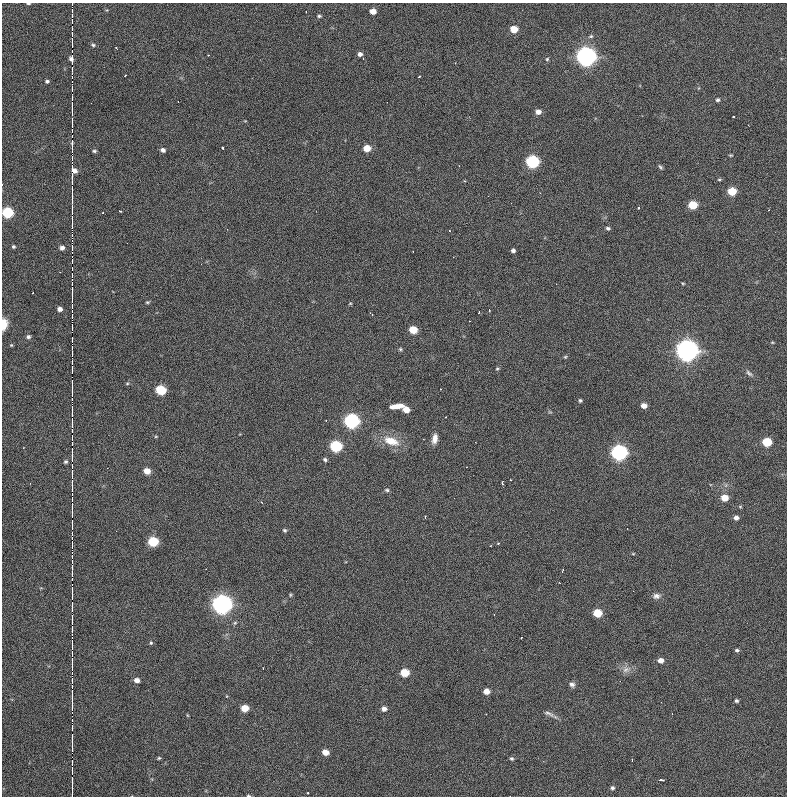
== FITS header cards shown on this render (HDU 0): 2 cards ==
NAXIS1  =                  785 / length of data axis 1
NAXIS2  =                  794 / length of data axis 2

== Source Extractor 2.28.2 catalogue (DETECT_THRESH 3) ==
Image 785 x 794 px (HDU 0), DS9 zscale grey, 1 PNG px = 1 image px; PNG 789 x 798 px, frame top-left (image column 1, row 794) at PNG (2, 3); no overlay
Background 1390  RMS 31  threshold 92.5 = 3 sigma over >= 5 px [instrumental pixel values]
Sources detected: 224; all 224 listed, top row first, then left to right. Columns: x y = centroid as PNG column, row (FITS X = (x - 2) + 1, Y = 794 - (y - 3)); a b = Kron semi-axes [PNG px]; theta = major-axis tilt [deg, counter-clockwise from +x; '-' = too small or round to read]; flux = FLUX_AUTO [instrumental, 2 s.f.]
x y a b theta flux
28 3 5 2 - 2.5e+03
72 3 4 2 - 1.2e+05
72 10 6 2 -90 2.5e+05
373 11 5 5 - 1.7e+04
306 12 3 2 - 2.3e+03
319 16 5 4 - 3.3e+03
72 19 10 2 90 1.9e+05
514 29 5 5 - 4.1e+04
72 31 8 2 -90 3.1e+05
591 36 6 5 - 3.1e+03
72 40 4 2 - 1.7e+05
93 45 5 4 - 3.4e+03
72 46 10 2 90 3.1e+05
116 48 3 2 - 1.8e+03
360 54 4 4 - 7.5e+03
72 55 2 2 - 6.4e+04
208 55 2 2 - 7.5e+03
586 57 8 7 - 1.5e+06
547 59 5 5 - 2.8e+03
72 62 7 3 -89 2.0e+05
72 70 3 2 - 7.4e+04
72 76 7 2 -90 1.8e+05
125 76 2 2 - 1.6e+03
419 77 3 2 - 2.9e+03
47 81 5 4 - 3.7e+03
72 83 4 2 - 1.3e+05
72 88 4 2 - 3.3e+04
72 100 5 2 - 8.5e+04
718 100 5 5 - 3.6e+03
178 102 2 2 - 1.1e+03
72 110 12 2 -90 4.1e+05
538 112 6 5 - 1.2e+04
733 117 3 2 - 2.5e+03
72 121 7 2 -90 2.9e+05
72 130 4 2 - 7.8e+04
72 136 4 2 - 4.6e+04
72 145 6 2 90 1.7e+05
223 148 3 2 - 3.4e+03
367 148 5 5 - 3.4e+04
163 150 6 5 - 6.5e+03
72 151 12 3 -90 2.1e+05
94 151 5 4 - 3.0e+03
731 155 6 3 1 2.0e+03
72 159 9 2 90 4.0e+05
532 162 6 6 - 3.7e+05
72 167 6 3 -88 2.2e+05
660 167 6 4 -47 3.4e+03
72 173 5 3 - 1.9e+05
72 178 4 2 - 7.3e+04
719 180 5 3 - 2.3e+03
464 181 3 3 - 1.9e+03
72 183 4 2 - 1.4e+05
732 191 6 5 - 6.6e+04
72 193 15 2 -90 3.7e+05
540 193 2 2 - 1.0e+03
693 205 6 5 - 7.5e+04
638 208 3 3 - 1.2e+04
768 210 3 2 - 1.2e+03
120 211 3 2 - 1.7e+03
7 212 6 6 - 1.8e+05
72 212 5 2 - 2.2e+05
103 213 2 2 - 1.8e+03
72 217 4 2 - 8.7e+04
72 225 7 2 90 1.5e+05
608 228 5 4 - 4.1e+03
449 231 3 2 - 6.4e+03
72 232 8 2 90 1.9e+05
72 243 8 2 90 1.9e+05
13 247 5 4 - 2.9e+03
62 248 5 5 - 7.3e+03
72 250 7 2 90 1.4e+05
513 250 4 4 - 5.5e+03
453 257 2 2 - 1.4e+03
72 260 9 2 90 2.9e+05
201 264 2 2 - 2.4e+03
72 269 3 2 - 3.2e+04
72 273 3 2 - 9.3e+04
683 283 5 3 - 2.0e+03
556 284 3 2 - 1.9e+03
72 285 8 2 -90 3.3e+05
72 292 6 2 90 1.3e+05
33 293 3 2 - 7.1e+03
72 300 6 2 90 4.9e+04
147 302 5 3 - 2.4e+03
350 303 5 3 - 1.8e+03
72 305 3 2 - 1.1e+05
60 309 5 4 - 9.3e+03
489 310 3 3 - 1.9e+03
72 311 4 3 - 2.1e+05
479 312 3 2 - 1.7e+03
72 316 8 2 -90 2.6e+05
470 321 3 2 - 2.4e+03
4 324 11 6 84 2.6e+04
72 327 10 2 -90 1.8e+05
413 330 6 5 - 5.3e+04
28 337 5 4 - 4.8e+03
72 337 5 2 - 8.2e+04
772 342 5 3 - 1.7e+03
11 345 4 4 - 1.9e+03
72 346 6 2 90 1.9e+05
400 349 5 5 - 2.8e+03
687 351 8 8 - 2.1e+06
72 353 4 2 - 1.4e+05
565 357 5 4 - 2.3e+03
72 362 7 2 -90 2.1e+05
497 369 5 4 - 2.6e+03
72 371 7 2 90 2.1e+05
749 373 11 5 -45 5.8e+03
72 380 5 2 - 8.0e+04
127 383 5 3 - 2.0e+03
72 388 6 2 90 2.4e+05
441 389 3 2 - 4.7e+03
161 390 6 5 - 1.3e+05
72 395 4 3 - 1.6e+05
72 400 3 2 - 7.1e+04
580 400 4 4 - 3.3e+03
396 406 15 5 8 2.4e+04
644 406 5 4 - 1.4e+04
72 407 4 2 - 1.3e+05
406 410 6 5 - 2.7e+04
72 412 4 2 - 8.0e+04
445 417 3 2 - 1.9e+03
72 419 3 2 - 1.3e+05
326 421 3 2 - 1.4e+03
352 421 7 6 - 6.5e+05
72 424 4 2 - 1.6e+05
72 430 3 2 - 1.3e+05
156 436 5 3 - 1.8e+03
423 439 2 2 - 1.3e+03
435 439 12 7 78 1.3e+04
72 440 10 2 -90 3.1e+05
391 441 21 11 -18 4.1e+04
767 442 6 5 - 9.5e+04
336 446 6 6 - 2.5e+05
72 451 5 2 - 1.2e+05
619 453 7 6 - 8.4e+05
72 458 7 2 90 1.5e+05
325 460 5 4 - 4.1e+03
65 462 5 4 - 3.4e+03
72 466 5 2 - 1.2e+05
147 471 6 5 - 2.2e+04
72 473 6 3 90 6.2e+04
72 480 8 2 90 2.9e+05
502 483 4 3 - 4.5e+03
72 486 7 3 -90 3.1e+05
387 490 5 4 - 3.4e+03
72 494 5 2 - 7.5e+04
724 498 5 5 - 3.5e+04
72 505 12 2 90 3.7e+05
72 515 5 2 - 1.1e+05
425 517 3 2 - 1.9e+03
736 518 5 4 - 8.2e+03
72 521 4 2 - 1.8e+05
72 527 5 2 - 1.6e+05
284 530 6 4 -30 3.2e+03
72 539 7 2 -90 9.3e+04
153 542 6 5 - 1.4e+05
498 543 3 3 - 3.5e+03
72 547 5 2 - 1.4e+05
633 554 5 3 - 1.7e+03
72 556 10 2 90 3.6e+05
72 565 3 2 - 8.0e+04
72 569 3 2 - 6.0e+04
206 569 2 2 - 1.1e+03
562 571 4 2 - 4.1e+03
72 573 4 2 - 1.6e+05
72 578 3 2 - 1.2e+05
72 584 3 3 - 6.3e+04
72 589 6 3 -90 1.1e+05
290 595 5 3 - 2.2e+03
72 596 8 2 90 3.1e+05
656 596 10 7 8 8.8e+03
222 604 8 7 - 1.5e+06
72 605 4 2 - 1.4e+05
72 610 3 2 - 1.3e+05
597 613 6 5 - 6.3e+04
72 615 3 2 - 6.4e+04
494 615 2 2 - 1.0e+03
72 619 4 2 - 9.5e+04
72 630 13 2 90 5.5e+05
521 638 3 2 - 1.4e+03
151 643 5 4 - 2.7e+03
72 644 9 3 -90 2.7e+05
737 650 5 4 - 3.8e+03
72 653 4 2 - 1.5e+05
661 660 6 5 - 1.3e+04
72 661 7 2 90 2.3e+05
72 667 3 2 - 6.8e+04
263 668 2 2 - 1.5e+03
626 670 11 9 17 1.3e+04
72 672 3 2 - 7.3e+04
404 673 6 5 - 7.1e+04
72 678 5 2 - 1.9e+05
137 680 5 5 - 1.1e+04
572 685 7 6 - 6.3e+03
72 690 8 2 -90 3.3e+05
486 691 5 5 - 1.8e+04
72 696 3 2 - 1.1e+05
72 700 4 2 - 9.3e+04
736 701 4 4 - 3.8e+03
245 708 5 5 - 3.7e+04
72 709 9 2 90 3.8e+05
384 709 5 5 - 1.0e+04
549 714 16 5 -21 8.6e+03
72 719 5 2 - 7.5e+04
72 727 5 2 - 1.3e+05
72 737 8 2 90 2.4e+05
72 747 6 2 -90 1.9e+05
325 752 5 5 - 2.2e+04
72 753 3 2 - 6.1e+04
72 757 2 2 - 5.5e+04
159 758 5 4 - 2.5e+03
511 758 5 5 - 3.5e+03
72 760 4 2 - 3.2e+04
632 760 3 2 - 1.6e+03
72 767 4 2 - 7.6e+04
72 772 4 2 - 7.4e+04
72 779 5 3 - 1.8e+04
661 780 5 2 - 5.1e+03
72 787 6 2 -88 2.7e+05
612 788 5 5 - 4.3e+03
72 792 6 3 -86 1.6e+05
307 793 3 2 - 2.2e+03
248 796 6 3 -1 2.8e+03
At the frame edge (FLAGS 8, measured only in part): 5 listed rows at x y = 28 3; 72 3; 7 212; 4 324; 248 796